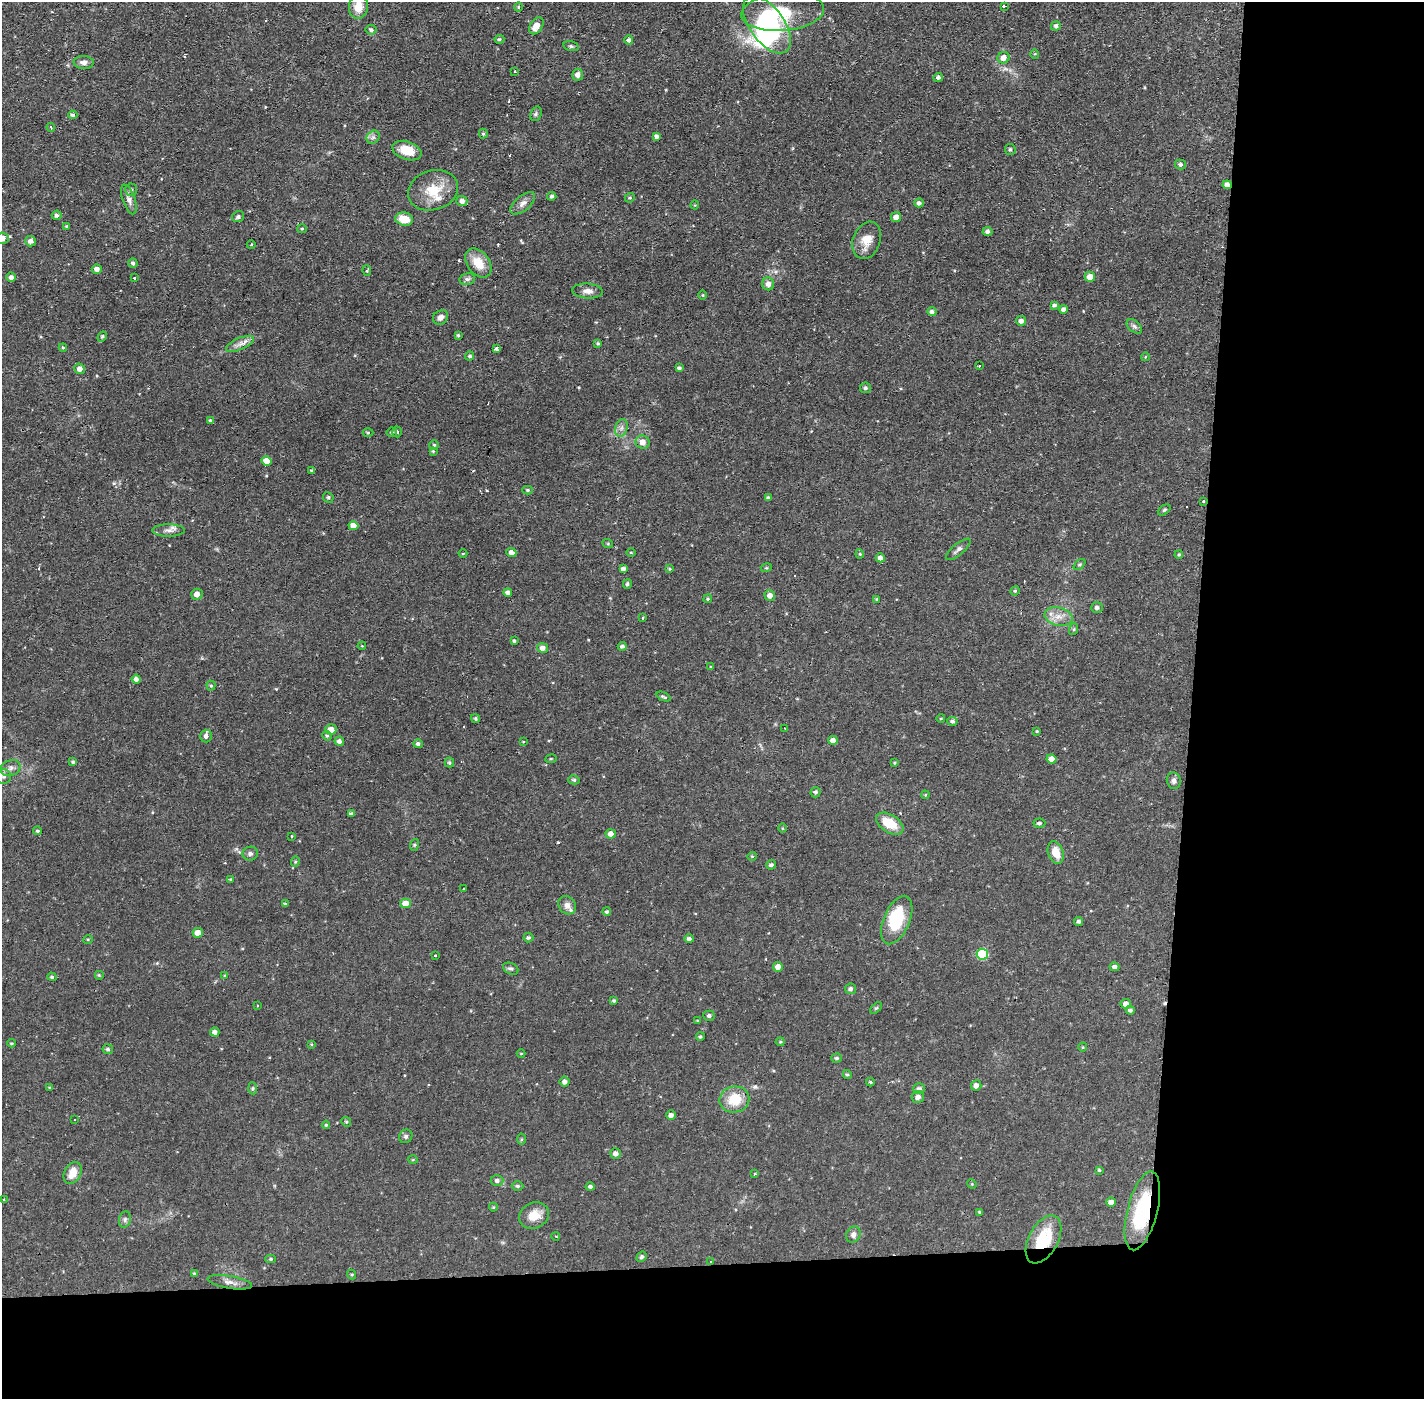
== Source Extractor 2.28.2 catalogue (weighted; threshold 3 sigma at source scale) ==
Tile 9 of 3 x 3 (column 3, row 3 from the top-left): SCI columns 2846-4267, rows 54-1450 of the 4267 x 4299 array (HDU 1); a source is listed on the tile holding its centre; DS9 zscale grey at full resolution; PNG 1426 x 1401 px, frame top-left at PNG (2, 2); each listed source drawn as its Kron ellipse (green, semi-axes under 4 px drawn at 4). Shown black and unused: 24% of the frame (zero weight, under 2 of 3 exposures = <1% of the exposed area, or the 3 px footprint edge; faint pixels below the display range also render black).
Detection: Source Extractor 2.28.2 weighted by HDU 2 'WHT'; one run over the whole footprint, this tile lists its part. Background 0.0567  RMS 0.0058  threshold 0.0261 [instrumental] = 3 sigma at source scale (4.5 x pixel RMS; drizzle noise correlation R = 1.50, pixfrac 1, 0.05/0.05 arcsec/px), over >= 5 px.
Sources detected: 248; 2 inside a brighter object's white glare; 7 cosmic-ray / hot-pixel residue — neither listed nor drawn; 2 inside a brighter listed object's ellipse — not listed separately; the other 237 listed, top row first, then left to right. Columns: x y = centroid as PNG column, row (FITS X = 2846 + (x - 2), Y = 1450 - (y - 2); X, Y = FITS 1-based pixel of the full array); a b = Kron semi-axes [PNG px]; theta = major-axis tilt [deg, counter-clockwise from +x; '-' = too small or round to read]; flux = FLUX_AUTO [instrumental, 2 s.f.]
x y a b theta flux
1004 6 4 2 - 1.7
358 7 12 9 84 8.8
518 7 4 4 - 0.67
783 12 41 19 5 28
767 25 33 17 -54 70
536 26 9 6 55 5.1
1056 26 5 4 - 1.5
371 30 5 5 - 1.3
499 39 5 4 - 0.88
629 40 5 4 - 1.3
571 46 8 4 -13 1.2
1035 54 4 4 - 0.62
1004 58 6 5 - 3.6
84 62 10 6 -3 2.7
515 71 3 2 - 0.71
578 75 6 5 - 2.6
938 77 5 4 - 1.4
536 114 7 5 70 1.1
73 115 4 4 - 1.2
51 127 4 3 - 0.56
483 134 5 4 - 0.83
657 136 4 4 - 1.9
373 137 7 6 - 1.7
1010 149 5 5 - 1.1
407 151 15 9 -19 10
1180 164 5 5 - 1.3
1227 185 4 4 - 3.3
131 190 6 6 - 1.4
433 190 25 19 17 16
552 196 4 4 - 1.3
630 198 5 4 - 0.75
129 199 15 6 -71 3
462 201 5 5 - 2.7
523 203 15 7 40 3.4
919 203 4 4 - 1.6
695 205 4 4 - 0.54
57 215 5 4 - 1.5
238 217 6 5 - 1.3
896 217 5 5 - 3.5
404 219 9 6 -12 10
66 226 3 3 - 0.46
302 229 5 4 - 0.7
987 232 5 4 - 1.8
3 238 6 5 - 2.9
867 240 19 13 71 8.5
30 241 5 5 - 2.2
251 245 4 3 - 0.61
133 263 5 4 - 1.2
478 263 16 11 -53 10
97 269 5 4 - 2.6
367 271 5 4 - 0.72
11 277 5 4 - 1.9
1090 277 5 5 - 5.1
134 278 3 3 - 1.2
467 279 8 6 13 1.7
768 284 6 6 - 3.4
587 291 15 7 -4 3.5
703 295 5 3 - 0.48
1055 305 4 4 - 1.3
1063 309 4 4 - 1.9
932 312 4 4 - 1.9
441 317 8 6 36 2.4
1021 321 5 4 - 2.4
1134 326 9 5 -41 1.5
458 335 3 3 - 0.78
102 337 5 4 - 0.91
598 343 4 3 - 0.9
240 344 15 5 24 3.3
63 348 4 4 - 0.53
496 349 4 3 - 4.7
470 356 4 4 - 1.1
1145 357 4 3 - 0.45
979 366 3 2 - 1
679 368 4 3 - 1.2
80 369 5 5 - 3
865 388 5 5 - 1.3
210 420 4 4 - 0.67
621 428 9 6 73 2
392 432 5 5 - 1.3
397 432 5 4 - 1.1
368 433 5 3 - 0.62
642 442 7 6 - 4.2
434 445 5 4 - 0.76
433 451 4 4 - 0.67
267 461 5 4 - 6.2
312 470 4 3 - 0.95
528 490 5 4 - 0.84
328 497 5 5 - 1.1
768 498 4 4 - 0.97
1204 501 3 3 - 2.6
1164 510 7 4 37 0.88
353 526 5 4 - 5.2
168 530 16 6 0 3
608 544 5 3 - 0.55
958 549 15 5 40 2.2
511 552 5 4 - 3.1
631 552 4 3 - 0.52
463 554 4 3 - 0.47
860 554 4 4 - 0.61
1179 555 4 3 - 0.68
880 558 4 4 - 2.8
1080 564 7 4 44 0.86
766 568 5 3 - 0.56
623 569 4 4 - 2
669 569 4 3 - 0.59
627 584 5 4 - 1.1
1015 591 5 4 - 0.7
508 592 4 4 - 1.8
197 594 6 5 - 3.2
770 595 5 5 - 3.3
708 599 4 4 - 0.77
877 599 3 3 - 0.64
1097 607 6 5 - 1.5
1058 617 14 9 -14 5.6
643 618 4 3 - 0.52
1074 629 6 4 72 0.75
514 641 3 3 - 0.94
362 646 4 3 - 0.45
622 646 4 4 - 1.3
543 648 5 4 - 3.4
711 667 3 3 - 0.56
136 679 4 4 - 2.1
211 686 5 4 - 0.71
663 697 7 3 -23 0.94
941 718 4 3 - 0.46
475 719 4 4 - 0.83
952 721 5 4 - 1.4
785 728 3 2 - 0.53
331 729 5 5 - 5.5
1037 731 4 3 - 0.54
206 736 6 6 - 2.4
327 736 5 4 - 0.81
833 740 5 4 - 2.9
339 741 5 4 - 2.1
523 742 4 2 - 0.41
418 744 5 4 - 1.4
551 759 5 3 - 0.57
1052 759 5 4 - 4.9
73 762 4 4 - 1
449 763 5 5 - 0.93
894 763 3 3 - 0.51
10 768 10 7 22 2.9
4 776 7 7 - 1.7
574 780 5 4 - 0.94
1174 781 8 7 - 1.9
815 792 5 5 - 1.2
925 795 4 3 - 0.54
351 814 4 3 - 1.1
1039 823 6 4 5 1.1
890 824 15 9 -33 14
782 828 5 3 - 0.5
37 831 4 4 - 0.99
611 834 5 4 - 3.1
292 836 3 2 - 0.4
414 845 6 4 71 0.75
1056 852 11 7 -70 7.6
250 854 7 7 - 1.7
752 856 4 4 - 0.61
295 861 5 4 - 0.73
771 865 5 4 - 1.3
230 879 4 3 - 0.51
464 889 3 3 - 0.54
406 903 5 5 - 6.9
285 904 4 4 - 0.85
567 905 10 8 -52 3.3
607 912 4 4 - 1
897 920 26 13 67 24
1079 921 4 4 - 1.3
198 933 5 5 - 4.8
528 938 5 5 - 1.1
88 939 5 3 - 0.53
689 939 5 4 - 1.5
982 954 6 5 - 32
435 955 4 3 - 0.6
778 967 5 4 - 4.1
1114 967 5 4 - 1.8
511 969 8 5 -25 1.2
99 975 5 5 - 0.68
225 975 4 3 - 0.48
52 977 5 4 - 0.91
850 989 5 5 - 1.5
614 1001 4 4 - 0.95
1126 1004 5 5 - 3
258 1006 3 3 - 0.63
876 1008 7 4 43 0.76
1130 1010 4 4 - 1.2
709 1016 5 5 - 1.3
698 1021 4 3 - 0.52
215 1032 5 4 - 2.1
700 1037 4 4 - 0.84
780 1042 4 4 - 0.63
11 1043 4 3 - 0.64
311 1044 3 3 - 0.53
1083 1047 4 4 - 0.59
108 1049 5 5 - 1.2
521 1053 4 3 - 0.44
837 1058 5 4 - 1
847 1074 4 4 - 0.94
565 1082 5 5 - 2.2
870 1082 4 3 - 0.75
976 1085 5 5 - 2.5
50 1088 4 3 - 0.71
253 1088 6 4 -86 0.84
919 1089 6 5 - 1.7
918 1097 6 6 - 2.6
734 1099 15 13 10 14
671 1115 5 4 - 2.1
75 1119 2 2 - 0.45
346 1122 5 4 - 0.74
326 1125 4 4 - 0.63
406 1136 7 6 - 1.3
521 1139 5 3 - 0.63
615 1153 5 5 - 2.5
413 1160 5 3 - 0.56
1099 1170 3 3 - 0.66
73 1173 12 8 62 7.2
754 1174 3 2 - 0.9
497 1181 6 5 - 1.9
972 1184 5 4 - 0.52
517 1186 6 4 0 1
590 1187 4 4 - 1.2
4 1200 3 3 - 1.4
1111 1202 5 4 - 3.3
493 1207 4 4 - 0.57
1142 1211 40 15 75 42
979 1212 4 3 - 0.53
534 1215 15 12 27 8.3
125 1219 8 6 74 1.5
853 1235 8 7 - 2.6
556 1236 4 3 - 0.52
1043 1239 26 14 62 25
642 1257 5 4 - 1.3
271 1259 5 4 - 0.87
710 1262 3 3 - 1.1
194 1273 3 3 - 0.61
352 1274 5 4 - 0.7
230 1282 22 6 -10 3.8
Overlapping masked pixels (flux is a lower limit): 5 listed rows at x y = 1227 185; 1204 501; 1142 1211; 1043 1239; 710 1262
Isophote crosses this tile's border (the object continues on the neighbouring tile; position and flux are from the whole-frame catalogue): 1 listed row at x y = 3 238